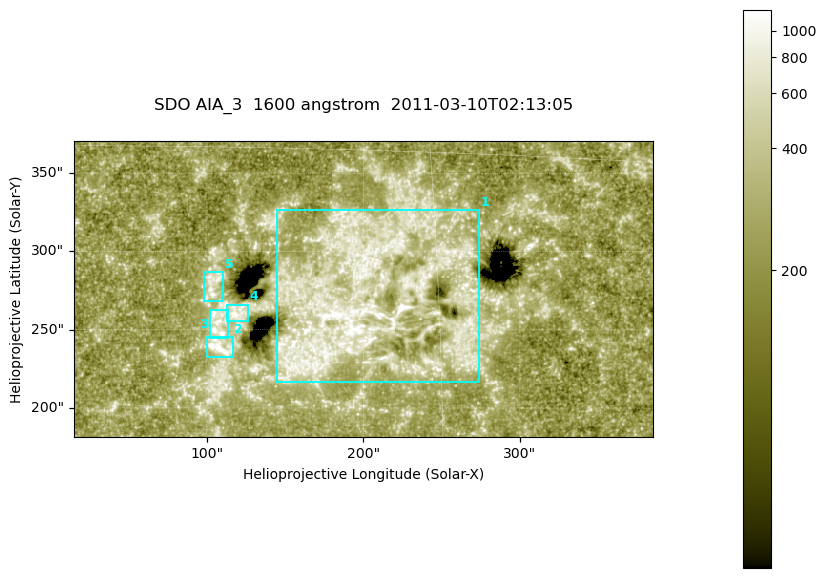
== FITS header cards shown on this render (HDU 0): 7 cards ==
TELESCOP= 'SDO     '           /
INSTRUME= 'AIA_3   '           /
WAVELNTH=                 1600 /
WAVEUNIT= 'angstrom'           /
DATE-OBS= '2011-03-10T02:13:05.120' /
CTYPE1  = 'HPLN-TAN'           /
CTYPE2  = 'HPLT-TAN'           /

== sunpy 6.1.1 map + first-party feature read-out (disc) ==
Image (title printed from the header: SDO AIA_3  1600 angstrom  2011-03-10T02:13:05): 607 x 311 px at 0.609 arcsec/px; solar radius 966 arcsec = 1586 px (partial field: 2.4% of the solar disc is inside the frame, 100% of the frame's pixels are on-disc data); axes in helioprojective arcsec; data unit not stated in the header (colour bar unlabelled)
Pointing: header CRPIX1/2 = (2052.59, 2044.23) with CRVAL1/2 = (0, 0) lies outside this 607 x 311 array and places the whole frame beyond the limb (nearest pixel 1.42 R_sun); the SolarSoft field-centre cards XCEN/YCEN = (199.9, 276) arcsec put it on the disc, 1907 arcsec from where CRPIX/CRVAL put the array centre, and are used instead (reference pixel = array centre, CRVAL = XCEN/YCEN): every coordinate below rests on XCEN/YCEN
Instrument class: DISC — disc imager (sunpy class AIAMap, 1600 A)
Bright regions (active regions / flare kernels): reference = the on-disc median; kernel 5 px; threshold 5 sigma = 410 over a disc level ~248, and >= 1.15x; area >= 188 px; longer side >= 4 px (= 2.4 arcsec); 5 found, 5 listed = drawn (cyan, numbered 1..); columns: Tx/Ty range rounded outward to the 2 arcsec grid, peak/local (2 s.f.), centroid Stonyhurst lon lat
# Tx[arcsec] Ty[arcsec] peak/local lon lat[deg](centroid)
1 144..274 216..328 5.9 +12 +9
2 100..118 232..246 6.2 +6 +7
3 102..114 244..262 5.4 +6 +8
4 112..128 254..266 6.4 +7 +8
5 98..112 268..288 4.3 +6 +9